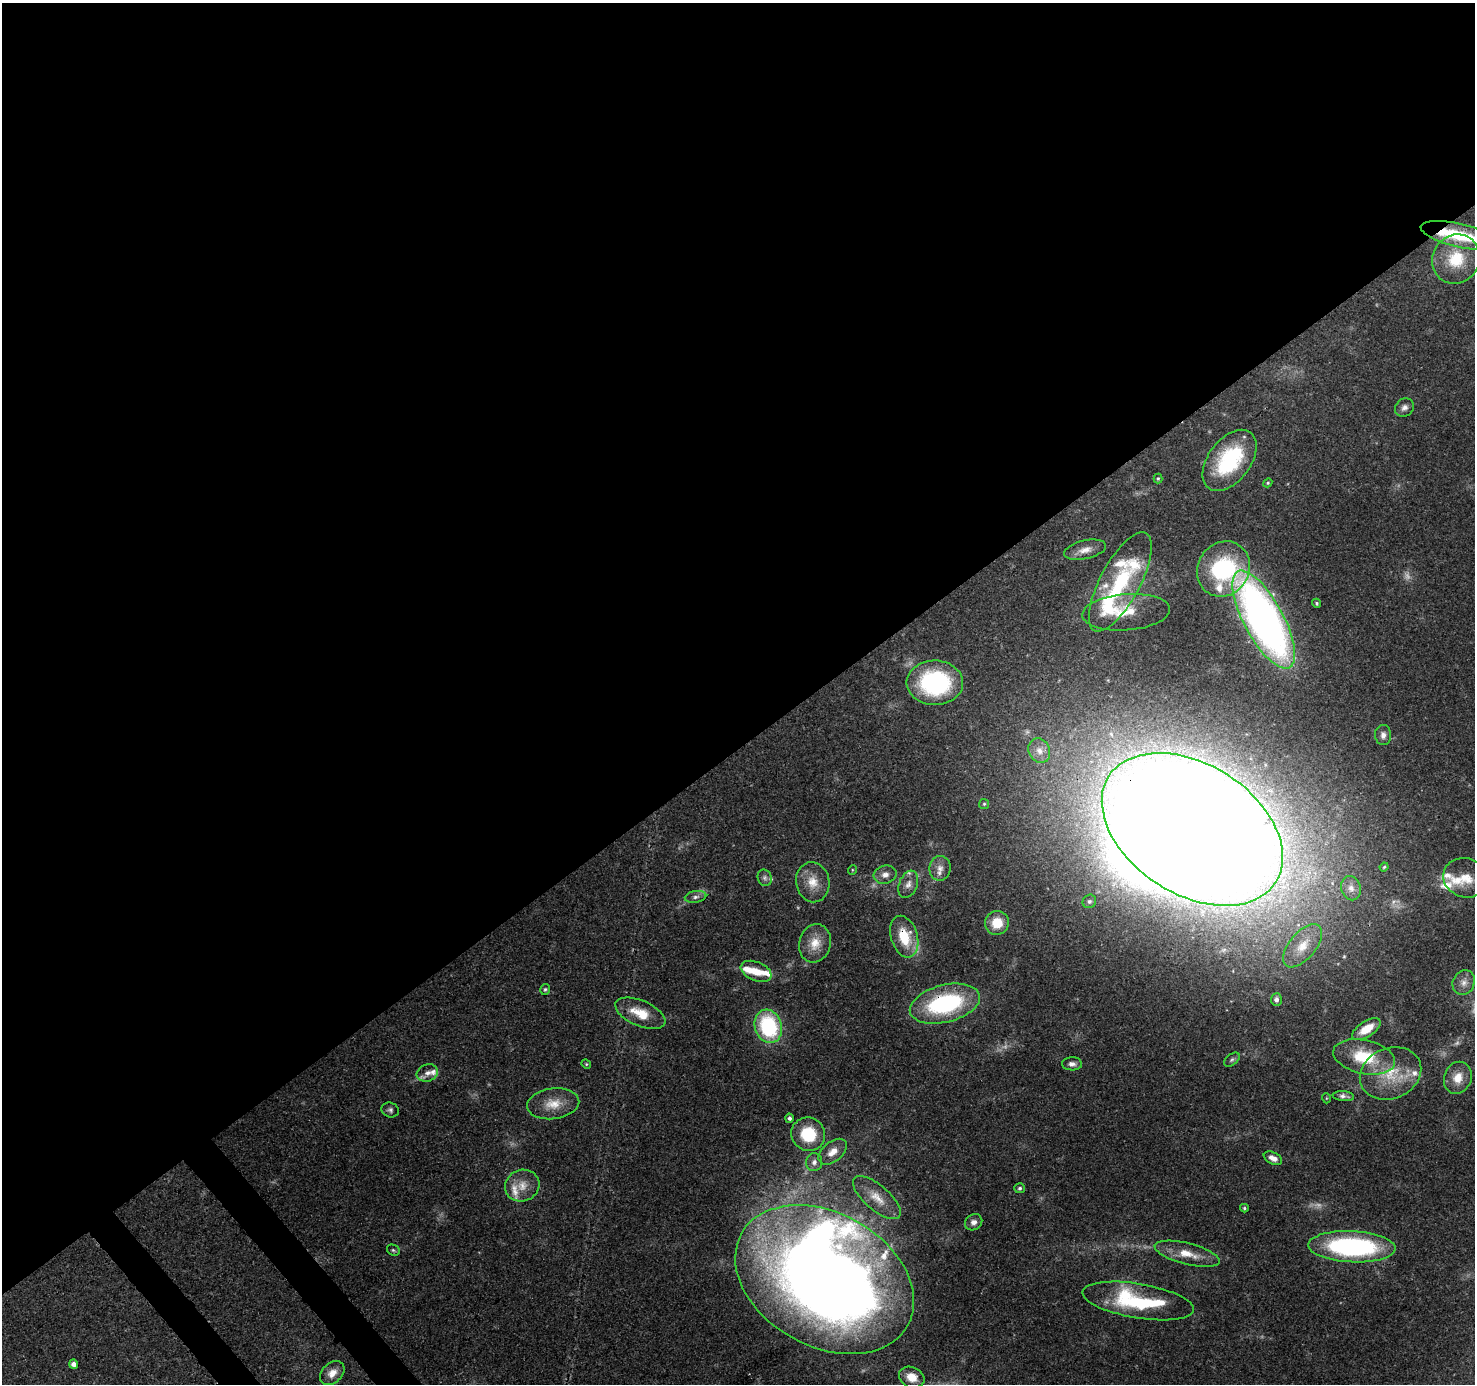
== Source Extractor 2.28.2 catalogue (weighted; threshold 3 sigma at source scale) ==
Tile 2 of 4 x 4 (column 2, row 1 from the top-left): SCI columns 1571-3043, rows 4359-5740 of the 6088 x 6013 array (HDU 1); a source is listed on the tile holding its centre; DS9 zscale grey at full resolution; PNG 1477 x 1386 px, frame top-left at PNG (2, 3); each listed source drawn as its Kron ellipse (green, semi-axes under 4 px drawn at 4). Shown black and unused: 55% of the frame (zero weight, under 3 of 4 exposures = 7% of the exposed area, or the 3 px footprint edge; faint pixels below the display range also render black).
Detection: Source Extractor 2.28.2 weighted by HDU 2 'WHT'; one run over the whole footprint, this tile lists its part. Background 0.0987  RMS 0.0038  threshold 0.0171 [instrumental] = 3 sigma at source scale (4.5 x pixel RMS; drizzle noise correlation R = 1.50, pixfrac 1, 0.0396/0.0396 arcsec/px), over >= 5 px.
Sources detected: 91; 4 too faint to see at this stretch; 3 inside a brighter object's white glare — neither listed nor drawn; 15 inside a brighter listed object's ellipse — not listed separately; the other 69 listed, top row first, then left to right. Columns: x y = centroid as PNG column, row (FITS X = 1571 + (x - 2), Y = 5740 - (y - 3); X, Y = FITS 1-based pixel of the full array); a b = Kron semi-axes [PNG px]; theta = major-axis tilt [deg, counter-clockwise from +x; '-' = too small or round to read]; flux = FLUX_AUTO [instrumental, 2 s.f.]
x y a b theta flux
1460 236 40 11 -13 22
1456 259 25 23 56 17
1404 407 10 8 38 1.9
1230 460 35 21 53 34
1158 478 5 4 - 0.49
1268 483 4 4 - 0.47
1085 550 21 9 13 4.1
1223 569 28 25 57 45
1120 582 55 20 62 31
1316 603 5 4 - 0.6
1126 612 44 18 4 12
1264 620 54 20 -62 240
935 683 28 22 -1 48
1383 735 10 8 -87 2
1039 751 13 10 -63 3.4
984 804 5 5 - 0.55
1192 829 99 65 -32 2600
1384 867 4 4 - 0.51
940 868 12 10 83 3.3
852 870 5 3 - 0.35
885 875 11 9 14 2.5
765 878 8 7 - 1.3
1466 878 23 19 -18 9.5
813 882 20 17 -81 7.4
908 884 14 9 68 2.7
1351 888 12 9 -77 2.6
695 897 11 5 10 1.5
1089 901 7 6 - 1.1
997 923 12 11 - 8.9
904 937 21 13 -73 13
815 943 19 15 74 7.2
1303 946 26 13 50 7.6
756 971 16 9 -23 5.5
1464 982 13 10 65 2.9
545 989 5 5 - 0.69
1276 999 6 5 - 1.6
945 1004 36 18 14 50
640 1013 27 12 -23 10
768 1026 17 13 -72 36
1366 1029 16 7 33 7.2
1364 1057 31 17 -12 18
1232 1060 9 5 37 0.96
586 1064 5 4 - 0.46
1072 1064 10 6 -2 1.7
427 1073 11 8 20 2.6
1390 1073 31 25 23 16
1458 1078 16 13 70 5.8
1343 1096 11 5 -5 1.5
1326 1098 5 3 - 0.35
553 1104 26 15 7 8
390 1110 9 7 -22 1.2
789 1118 4 4 - 1
808 1134 17 16 - 16
833 1152 16 10 39 4.5
1273 1158 10 6 -26 2.4
814 1162 9 8 - 1.9
522 1186 17 15 21 5.9
1020 1188 5 5 - 0.68
877 1198 30 12 -41 7
1244 1208 4 3 - 0.53
974 1222 9 7 34 2
1352 1247 44 15 -2 71
393 1250 6 5 - 0.72
1187 1254 33 10 -14 8.2
825 1280 95 67 -29 730
1138 1301 56 17 -9 39
73 1364 4 4 - 1.9
332 1373 14 10 44 3.8
912 1377 13 10 -24 5.8
Overlapping masked pixels (flux is a lower limit): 5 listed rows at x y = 1460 236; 1192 829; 904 937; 945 1004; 1138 1301
Isophote crosses this tile's border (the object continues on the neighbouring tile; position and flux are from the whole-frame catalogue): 1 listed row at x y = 1460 236